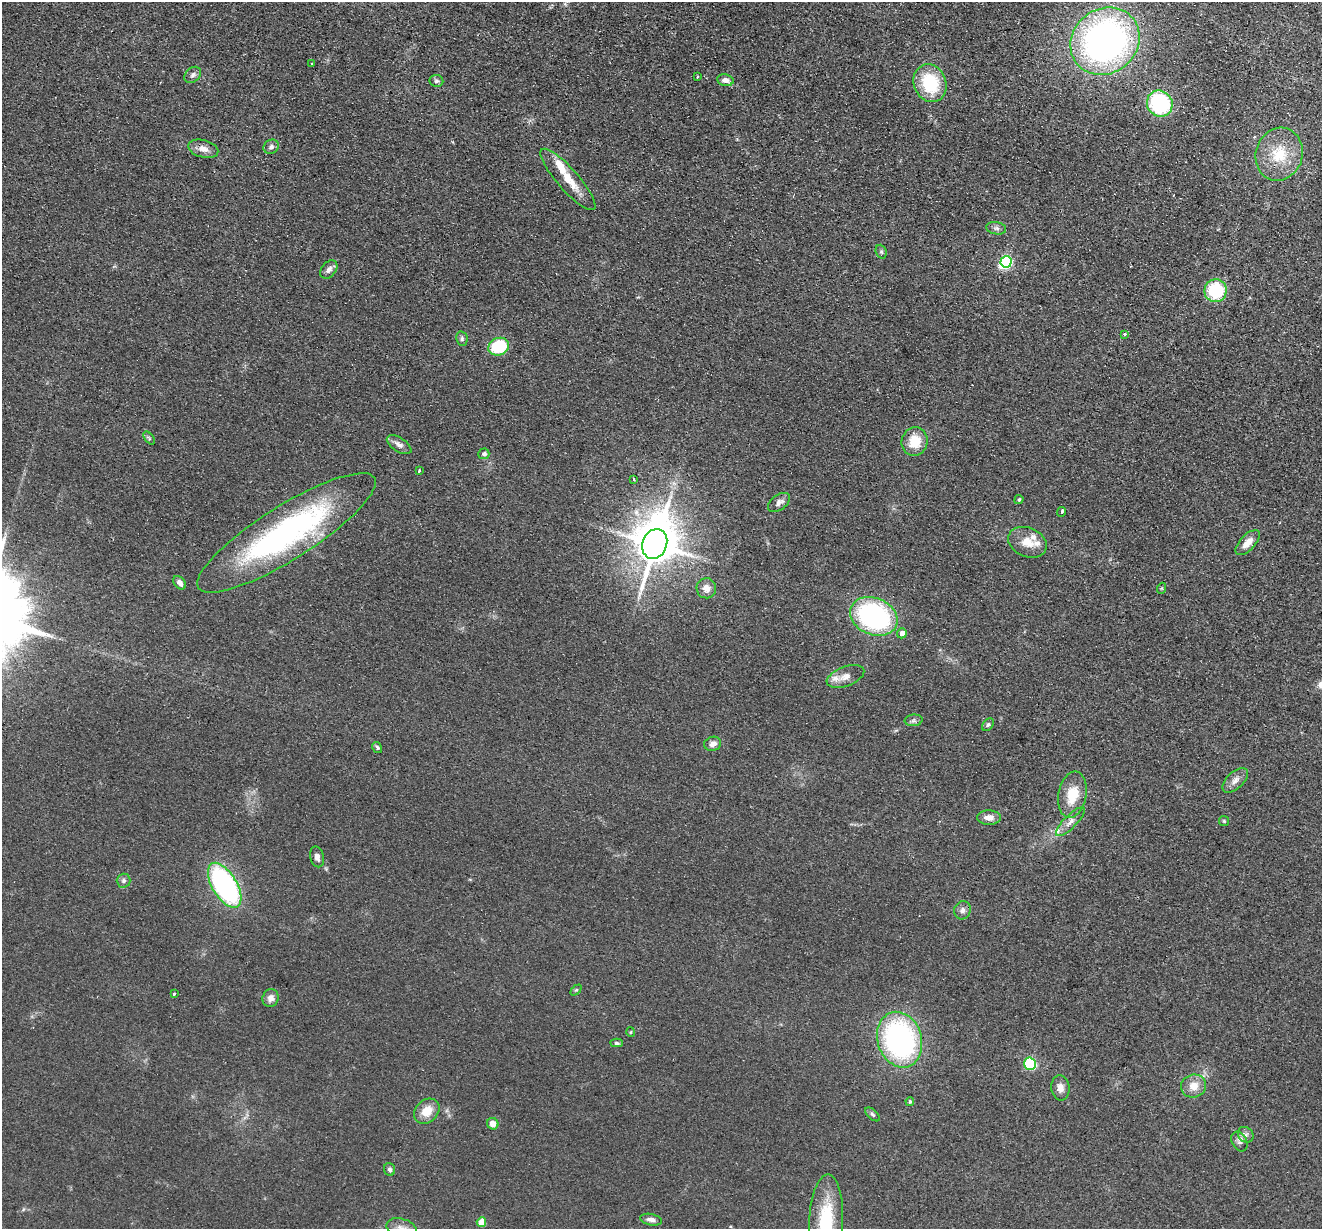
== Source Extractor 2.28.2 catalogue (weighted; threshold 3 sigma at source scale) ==
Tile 10 of 4 x 4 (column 2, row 3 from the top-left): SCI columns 1341-2660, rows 1415-2641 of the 5321 x 5409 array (HDU 1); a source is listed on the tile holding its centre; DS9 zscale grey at full resolution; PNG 1324 x 1231 px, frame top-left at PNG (2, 2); each listed source drawn as its Kron ellipse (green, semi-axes under 4 px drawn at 4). Shown black and unused: <1% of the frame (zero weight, under 2 of 3 exposures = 3% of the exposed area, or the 3 px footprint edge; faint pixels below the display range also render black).
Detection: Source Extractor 2.28.2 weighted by HDU 2 'WHT'; one run over the whole footprint, this tile lists its part. Background 0.0578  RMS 0.0092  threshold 0.0416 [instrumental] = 3 sigma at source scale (4.5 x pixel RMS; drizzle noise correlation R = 1.50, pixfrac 1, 0.05/0.05 arcsec/px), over >= 5 px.
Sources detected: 80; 1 inside a brighter object's white glare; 2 cosmic-ray / hot-pixel residue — neither listed nor drawn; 5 inside a brighter listed object's ellipse — not listed separately; the other 72 listed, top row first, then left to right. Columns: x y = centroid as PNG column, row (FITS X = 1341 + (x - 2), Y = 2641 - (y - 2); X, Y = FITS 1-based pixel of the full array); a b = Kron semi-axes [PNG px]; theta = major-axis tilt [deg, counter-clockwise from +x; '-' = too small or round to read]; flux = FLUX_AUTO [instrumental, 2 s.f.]
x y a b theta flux
1105 41 36 32 38 390
312 63 3 2 - 1.1
193 75 9 7 41 3
697 77 3 2 - 1.2
725 80 8 6 -10 5.5
436 81 7 6 - 2.6
930 83 19 16 -67 52
1160 104 13 12 - 91
271 147 8 6 31 3
203 149 15 8 -15 7.5
1279 154 27 23 72 35
568 179 40 10 -49 20
996 228 10 6 -9 3.2
881 252 7 5 -69 1.8
1006 262 6 5 - 100
329 270 10 7 50 4.1
1216 291 11 11 - 52
1124 334 3 3 - 6.3
462 339 7 5 -78 2.3
499 347 10 8 22 52
149 438 7 4 -54 1.4
915 441 14 13 - 21
399 445 14 7 -33 5.1
484 454 5 5 - 3.3
419 471 3 3 - 2.8
634 479 3 3 - 1.1
1019 500 5 3 - 1.4
779 502 12 7 36 4.5
1061 512 5 3 - 4.9
286 533 104 27 32 240
1028 542 20 14 -23 15
1248 543 15 7 46 9.8
655 544 15 12 70 3400
179 583 7 5 -52 5.3
706 588 10 10 - 7.4
1162 588 5 3 - 0.97
874 616 24 18 -23 160
902 633 5 5 - 5
845 677 20 9 20 8.4
914 720 9 5 6 2.6
988 725 7 4 52 1.7
713 744 8 7 - 5.5
377 747 6 4 -56 1.7
1235 780 15 8 43 6.2
1072 795 23 14 80 24
989 818 12 7 -2 6.9
1224 821 5 5 - 1.2
1070 822 19 6 45 6.6
317 857 10 7 -75 4.5
124 881 7 7 - 2.5
225 885 25 12 -59 190
962 910 9 8 - 4.1
576 990 6 4 44 1.3
174 994 3 3 - 2.7
270 998 9 8 - 5.6
631 1032 5 3 - 0.8
900 1040 28 22 -73 210
617 1043 6 4 -3 1.5
1030 1064 6 5 - 95
1194 1086 13 11 18 11
1060 1088 12 9 -83 6.9
910 1101 4 3 - 1.6
427 1111 14 11 43 14
873 1114 9 4 -41 1.9
493 1124 6 5 - 7.7
1246 1135 8 7 - 3.4
1239 1141 10 7 -61 3.6
390 1169 6 5 - 2.8
651 1220 11 5 -12 4.3
826 1221 47 17 87 55
481 1222 5 5 - 20
401 1228 15 9 -16 7.6
Isophote crosses this tile's border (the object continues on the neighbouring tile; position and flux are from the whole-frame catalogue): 2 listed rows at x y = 826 1221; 401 1228